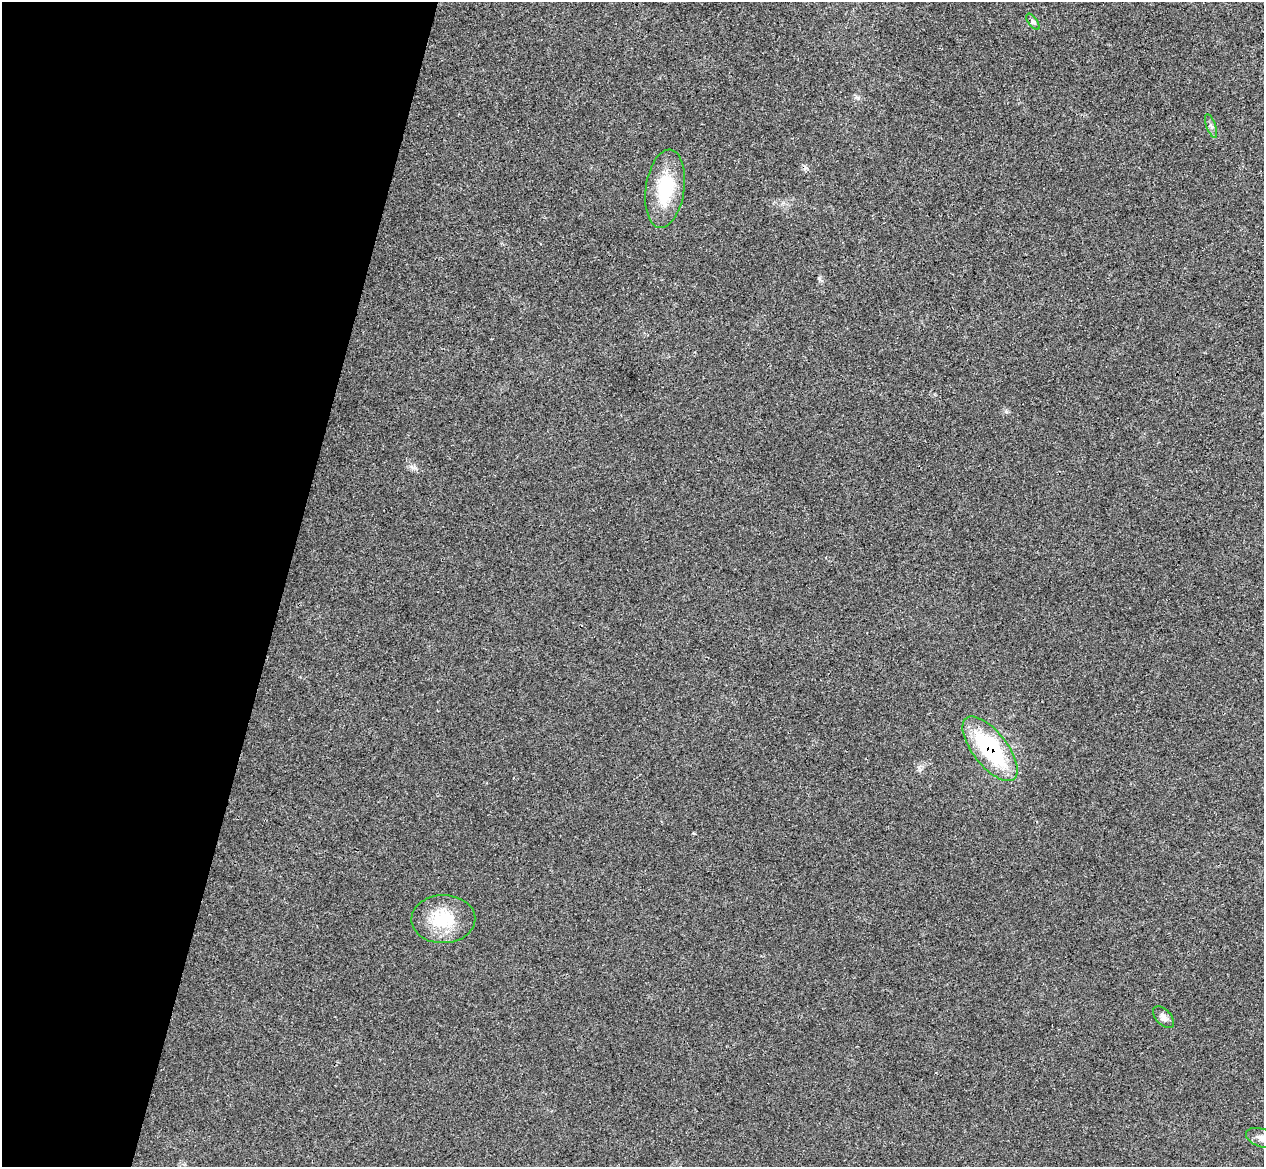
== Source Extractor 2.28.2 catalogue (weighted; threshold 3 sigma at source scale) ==
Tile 9 of 4 x 4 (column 1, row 3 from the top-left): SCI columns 19-1280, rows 1467-2631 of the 5084 x 5145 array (HDU 1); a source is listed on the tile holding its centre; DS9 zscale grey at full resolution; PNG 1266 x 1169 px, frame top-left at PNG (2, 2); each listed source drawn as its Kron ellipse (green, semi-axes under 4 px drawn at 4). Shown black and unused: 22% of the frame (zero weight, under 3 of 4 exposures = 6% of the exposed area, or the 3 px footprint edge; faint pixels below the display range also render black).
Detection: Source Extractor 2.28.2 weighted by HDU 2 'WHT'; one run over the whole footprint, this tile lists its part. Background 0.0253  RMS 0.0061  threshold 0.0274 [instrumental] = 3 sigma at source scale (4.5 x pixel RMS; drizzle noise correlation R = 1.50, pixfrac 1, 0.05/0.05 arcsec/px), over >= 5 px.
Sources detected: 7; all 7 listed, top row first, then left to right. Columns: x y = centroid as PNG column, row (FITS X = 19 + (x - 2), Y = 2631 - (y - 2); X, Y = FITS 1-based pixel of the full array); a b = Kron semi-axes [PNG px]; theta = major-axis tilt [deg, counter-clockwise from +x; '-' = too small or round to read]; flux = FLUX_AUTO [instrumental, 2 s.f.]
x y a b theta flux
1033 22 9 4 -54 1.2
1211 126 12 4 -70 1.8
665 189 39 19 81 30
990 749 39 17 -52 62
443 919 32 24 1 24
1163 1017 13 7 -47 3
1263 1138 18 9 -17 5.3
Overlapping masked pixels (flux is a lower limit): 1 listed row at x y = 990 749
Isophote crosses this tile's border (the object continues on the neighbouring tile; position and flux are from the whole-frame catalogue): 1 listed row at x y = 1263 1138